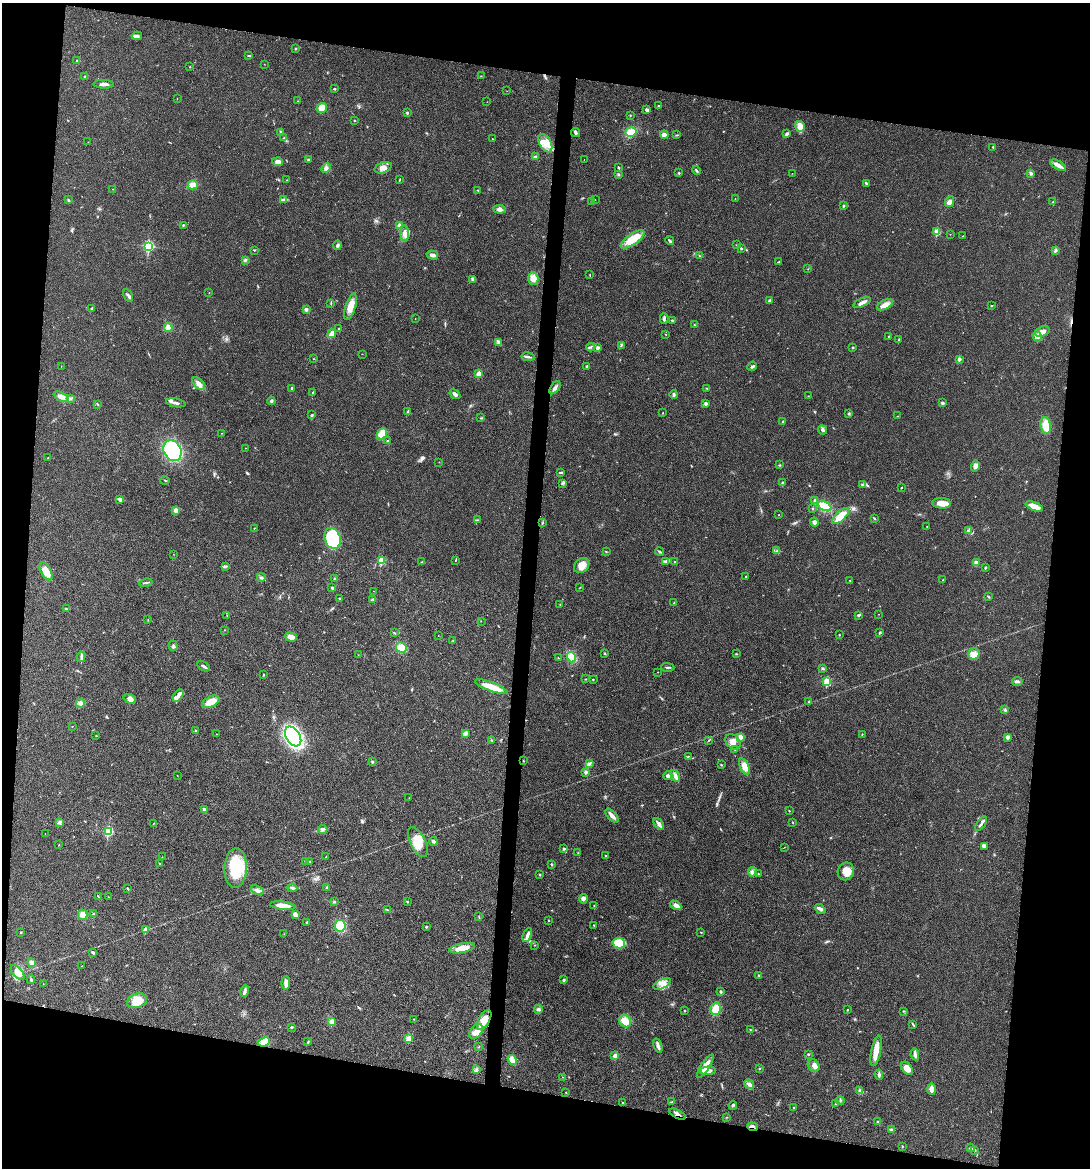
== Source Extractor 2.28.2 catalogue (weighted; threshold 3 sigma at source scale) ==
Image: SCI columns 229-4580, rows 4-4665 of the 4695 x 4670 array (HDU 1 of 3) = the unmasked area's bounding box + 8 px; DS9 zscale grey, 4 x 4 block average (1 PNG px = mean of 4 x 4 image px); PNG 1092 x 1170 px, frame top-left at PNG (2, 3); each listed source drawn as its Kron ellipse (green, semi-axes under 4 px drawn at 4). Shown black and unused: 20% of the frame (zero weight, under 3 of 4 exposures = <1% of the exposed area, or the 3 px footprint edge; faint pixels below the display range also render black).
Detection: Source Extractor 2.28.2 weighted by HDU 2 'WHT'. Background 0.0242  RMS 0.0047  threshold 0.021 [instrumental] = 3 sigma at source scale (4.5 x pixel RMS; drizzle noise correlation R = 1.50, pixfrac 1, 0.05/0.05 arcsec/px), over >= 5 px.
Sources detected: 403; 1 cosmic-ray / hot-pixel residue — neither listed nor drawn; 2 coinciding with a brighter row at this scale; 14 inside a brighter listed object's ellipse — not listed separately; the other 386 listed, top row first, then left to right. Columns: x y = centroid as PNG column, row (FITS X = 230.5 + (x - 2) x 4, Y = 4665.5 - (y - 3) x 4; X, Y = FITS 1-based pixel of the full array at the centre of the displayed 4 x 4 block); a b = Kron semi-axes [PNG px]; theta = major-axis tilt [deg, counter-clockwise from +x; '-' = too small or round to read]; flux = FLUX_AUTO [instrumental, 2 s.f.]
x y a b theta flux
137 36 5 3 - 8.7
296 48 2 2 - 2
249 56 3 2 - 2.3
77 61 2 2 - 2
264 64 2 2 - 0.55
190 67 2 2 - 1.1
481 76 2 2 - 0.83
85 77 2 2 - 6.7
104 84 10 3 -2 12
335 89 3 2 - 2.9
507 91 2 2 - 0.62
177 99 2 2 - 1
298 101 2 2 - 1.3
487 102 2 2 - 0.56
659 106 2 2 - 3
322 108 5 5 - 31
647 110 4 3 - 4.9
407 113 2 2 - 3
630 116 2 2 - 1.2
355 121 2 2 - 4
800 126 5 5 - 13
281 132 2 2 - 1.6
631 132 5 4 - 32
576 133 5 2 - 6.6
787 134 3 2 - 5.7
664 135 4 4 - 14
677 135 2 2 - 1.7
284 138 2 2 - 0.87
492 139 2 2 - 1
88 142 2 2 - 0.57
545 143 10 6 -61 35
993 147 2 2 - 3.2
536 157 3 2 - 8.9
584 159 2 2 - 0.41
308 160 3 2 - 2.2
277 162 5 4 - 10
1058 165 9 3 -30 15
326 168 5 4 - 7.8
383 168 9 5 19 19
618 168 3 2 - 2.3
696 171 5 2 - 4.5
679 173 2 2 - 5.4
792 173 2 2 - 0.51
1031 173 3 3 - 4.7
618 174 3 2 - 2.6
287 180 2 2 - 1.5
399 180 2 2 - 1.6
866 183 2 2 - 4.9
193 185 5 4 - 18
112 189 2 2 - 0.99
478 190 2 2 - 1.4
595 199 2 2 - 0.66
735 199 2 2 - 0.69
68 200 2 2 - 2.5
284 200 3 3 - 4.7
591 201 2 2 - 2.4
949 202 6 3 63 9.6
1053 202 2 2 - 2
843 206 3 2 - 2.5
500 209 6 4 -7 9.6
183 225 2 2 - 2.6
400 226 3 3 - 12
937 232 2 2 - 70
405 233 8 4 -89 14
950 234 2 2 - 0.82
963 236 2 2 - 1.2
632 239 14 5 35 66
670 241 5 2 - 4.4
337 245 5 3 - 5.5
737 245 3 2 - 1.7
149 246 3 2 - 350
741 248 2 2 - 5.2
254 250 3 2 - 2.1
1056 250 3 2 - 2.8
432 255 6 2 -16 11
700 256 4 2 - 2.6
245 260 3 2 - 3.2
779 262 3 2 - 1.8
808 269 2 2 - 1.1
590 275 3 2 - 1.3
533 278 6 5 - 14
473 279 3 2 - 7.6
209 293 2 2 - 0.79
128 295 6 2 -59 7.5
770 301 3 3 - 6.2
862 302 9 3 25 12
331 303 2 2 - 1.1
885 305 8 4 27 18
991 306 2 2 - 2.6
350 307 14 5 72 24
92 308 2 2 - 5.6
306 309 3 3 - 7.4
664 318 5 2 - 6.2
415 319 2 2 - 0.63
672 320 2 2 - 3.5
694 325 2 2 - 1.8
168 327 4 4 - 17
339 329 2 2 - 1.3
1042 331 7 5 19 17
332 334 5 3 - 24
666 335 2 2 - 0.87
1037 336 5 3 - 7.6
889 337 2 2 - 1.6
899 340 3 2 - 3.1
499 342 3 2 - 4.2
621 345 4 2 - 3.2
591 347 4 3 - 5.3
853 347 3 2 - 2.2
597 348 3 2 - 6.7
362 354 2 2 - 0.55
528 357 6 2 -11 5.2
314 359 2 2 - 0.99
959 359 2 2 - 22
61 366 2 2 - 0.58
587 366 2 2 - 14
752 366 5 2 - 4.5
479 374 2 2 - 51
199 383 8 4 -43 15
292 388 3 2 - 2.3
555 388 7 3 54 8.3
707 388 2 2 - 1.7
313 392 3 2 - 3
455 394 6 3 -36 8.3
674 395 4 3 - 6.5
808 396 2 2 - 0.67
61 397 8 4 -25 17
71 398 2 2 - 2.1
271 401 4 3 - 3.8
176 403 10 2 -10 8.4
706 403 2 2 - 14
942 403 4 2 - 4.7
98 404 3 2 - 1.8
408 412 3 2 - 3.2
663 413 2 2 - 2
849 413 2 2 - 2.2
312 415 3 2 - 3
898 416 2 2 - 0.83
481 418 2 2 - 1
783 422 3 3 - 3.5
1046 425 8 5 -81 34
822 430 5 3 - 5.2
221 433 2 2 - 0.74
382 434 6 4 49 40
387 441 3 2 - 2.9
246 448 2 2 - 0.64
173 451 11 8 -62 220
48 458 2 2 - 1.2
439 462 2 2 - 0.98
779 465 3 2 - 2.1
975 466 6 4 74 11
560 473 3 2 - 2.4
165 480 4 2 - 1.5
562 483 2 2 - 1.4
783 483 4 2 - 2.2
862 485 3 2 - 2.2
901 488 2 2 - 2.3
120 499 3 2 - 12
815 501 4 3 - 8.3
941 503 9 5 -3 30
825 506 7 4 -25 60
1034 506 9 3 -21 31
813 509 2 2 - 5.9
176 510 2 2 - 40
779 515 2 2 - 1.1
841 516 10 5 44 37
874 518 3 2 - 1.8
477 520 2 2 - 1.7
814 522 4 3 - 5.7
543 523 2 2 - 1.5
927 526 2 2 - 2
254 528 2 2 - 1.3
968 531 3 2 - 3
333 538 11 8 -70 220
659 551 4 2 - 3.8
777 551 2 2 - 2.7
606 552 2 2 - 1.4
173 554 2 2 - 0.55
455 560 3 2 - 1.4
381 561 2 2 - 120
422 561 2 2 - 0.94
666 561 3 2 - 3.9
674 561 2 2 - 1.9
976 563 4 4 - 7.6
225 566 2 2 - 2.5
582 566 8 6 43 27
986 567 2 2 - 9
46 571 10 5 -59 37
261 577 4 2 - 2.7
746 577 3 2 - 1.9
334 578 2 2 - 1.2
850 580 2 2 - 1.1
943 580 2 2 - 1.2
146 583 7 2 11 3.9
580 587 2 2 - 1.1
332 588 3 2 - 3.9
373 591 2 2 - 0.62
988 597 3 2 - 2.3
340 598 2 2 - 1.8
372 600 4 2 - 4.3
674 603 3 2 - 1.8
560 605 2 2 - 0.86
66 609 3 2 - 2.2
879 614 2 2 - 0.64
227 615 2 2 - 0.8
858 615 4 2 - 4.3
148 620 2 2 - 1.2
481 621 2 2 - 0.66
225 630 2 2 - 0.75
394 633 3 2 - 1.7
879 633 2 2 - 1.1
839 635 2 2 - 1.5
438 636 2 2 - 0.51
291 637 6 4 -17 20
453 640 2 2 - 0.76
173 646 5 3 - 5.2
401 648 5 5 - 33
605 654 3 2 - 2.4
736 654 3 2 - 1.6
974 654 6 5 - 19
358 655 2 2 - 0.47
81 657 5 2 - 5.3
571 657 5 4 - 39
558 658 2 2 - 1.1
204 666 7 2 -30 6
668 667 6 2 -1 4
822 669 3 2 - 2.5
658 672 2 2 - 0.86
264 675 2 2 - 1.5
586 679 2 2 - 1.1
593 679 2 2 - 1.7
1017 681 5 3 - 5.4
827 682 2 2 - 140
491 687 17 4 -20 41
178 696 7 4 50 9.1
130 699 6 4 -18 11
211 702 9 5 27 37
809 702 2 2 - 4.3
80 703 4 2 - 5.5
1005 710 2 2 - 1.6
72 727 2 2 - 0.94
196 730 3 2 - 1.5
466 733 3 2 - 2.7
216 734 2 2 - 0.86
862 734 2 2 - 1.3
96 736 2 2 - 0.85
293 736 11 7 -59 510
740 737 2 2 - 28
1007 737 4 3 - 6.7
492 740 2 2 - 0.84
709 740 2 2 - 1.2
733 742 8 6 -45 19
735 750 2 2 - 0.68
688 756 3 2 - 1.7
523 761 2 2 - 1.3
372 762 2 2 - 3.5
589 764 3 3 - 4.5
721 765 3 2 - 1.9
745 767 8 4 -65 26
586 772 3 3 - 6.5
177 775 2 2 - 0.64
668 776 4 4 - 6.4
675 776 6 3 -63 11
409 798 2 2 - 0.57
204 810 4 4 - 6.7
789 811 3 2 - 1.6
612 816 8 3 -47 14
59 822 3 2 - 3.9
792 822 3 2 - 1.5
154 823 2 2 - 0.87
659 824 7 2 -52 12
981 824 8 2 53 7
323 829 4 3 - 5.6
108 831 3 2 - 240
45 833 2 2 - 0.52
434 841 4 2 - 8.3
418 842 16 7 -63 45
59 845 2 2 - 1
984 846 4 3 - 5.3
784 847 2 2 - 0.63
564 849 3 2 - 4.3
578 853 2 2 - 1.3
606 856 3 2 - 2.7
162 857 2 2 - 0.72
326 857 2 2 - 1.2
306 862 2 2 - 1.6
309 862 2 2 - 1.7
160 864 2 2 - 1.4
551 864 3 2 - 2.7
236 868 20 11 88 130
846 871 9 8 - 29
752 872 4 3 - 7
540 874 2 2 - 2.6
758 874 2 2 - 0.68
292 888 5 3 - 5.3
327 888 3 2 - 3.9
128 889 3 2 - 1.9
257 890 7 3 -23 8
98 896 3 2 - 2
108 897 2 2 - 1.3
583 899 5 3 - 8.9
334 902 2 2 - 1.8
407 902 3 2 - 1.9
594 905 2 2 - 1.2
676 905 6 4 -28 9.7
283 906 13 4 -7 27
387 909 4 2 - 1.7
820 909 6 3 -38 8.1
94 914 4 2 - 3.1
83 915 5 4 - 18
295 915 4 3 - 14
479 917 2 2 - 0.76
549 920 2 2 - 3.8
307 922 3 2 - 2.3
594 925 2 2 - 1.5
340 926 6 5 - 62
426 927 3 2 - 2.7
145 930 2 2 - 31
21 932 2 2 - 2.1
701 932 2 2 - 1.4
284 934 2 2 - 0.86
527 935 7 2 67 15
619 943 6 5 - 61
534 945 2 2 - 1
462 948 13 4 11 40
93 952 3 2 - 6
31 962 4 3 - 7.9
82 966 2 2 - 0.57
18 973 9 4 -48 20
759 975 2 2 - 1.5
31 980 4 2 - 3
564 980 3 2 - 3.1
286 983 7 3 87 18
43 984 2 2 - 0.69
662 984 9 4 26 19
245 991 6 2 79 9.6
721 992 3 3 - 2.9
137 1001 10 7 16 48
538 1009 4 3 - 5.5
715 1009 6 5 - 33
847 1010 2 2 - 3.5
685 1011 2 2 - 1.7
903 1011 2 2 - 1.1
414 1019 2 2 - 1.8
484 1020 11 5 58 46
625 1021 7 5 -49 31
332 1022 2 2 - 57
913 1025 2 2 - 1.7
291 1027 3 2 - 2.5
750 1030 2 2 - 1.9
476 1031 8 5 51 22
408 1038 4 4 - 13
264 1042 6 4 23 28
308 1042 4 2 - 1.8
658 1046 7 3 -72 11
479 1047 2 2 - 0.91
876 1051 15 5 79 34
808 1054 2 2 - 2.5
915 1054 6 3 -80 7.6
615 1056 2 2 - 47
512 1060 5 3 - 25
705 1066 14 4 57 38
814 1066 7 5 -52 13
759 1068 3 2 - 1.7
907 1068 7 5 -53 21
476 1069 2 2 - 1.8
708 1071 7 3 6 13
879 1075 5 3 - 5.1
563 1077 2 2 - 0.58
749 1084 5 3 - 10
932 1089 6 3 -89 19
860 1090 3 2 - 3.4
566 1093 2 2 - 1.4
840 1101 4 2 - 2
671 1102 3 2 - 2
623 1103 3 2 - 1.9
835 1104 2 2 - 1.3
733 1105 4 3 - 4.2
794 1108 2 2 - 4.7
678 1114 9 2 -29 8.9
727 1117 2 2 - 0.92
878 1122 2 2 - 3.4
752 1127 5 2 - 5.1
891 1130 3 3 - 4.4
902 1146 2 2 - 1.9
971 1148 4 2 - 4.4
975 1150 3 2 - 1.9
Overlapping masked pixels (flux is a lower limit): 2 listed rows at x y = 678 1114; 752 1127
Diffuse or blended objects may show on this block-average render without a row.